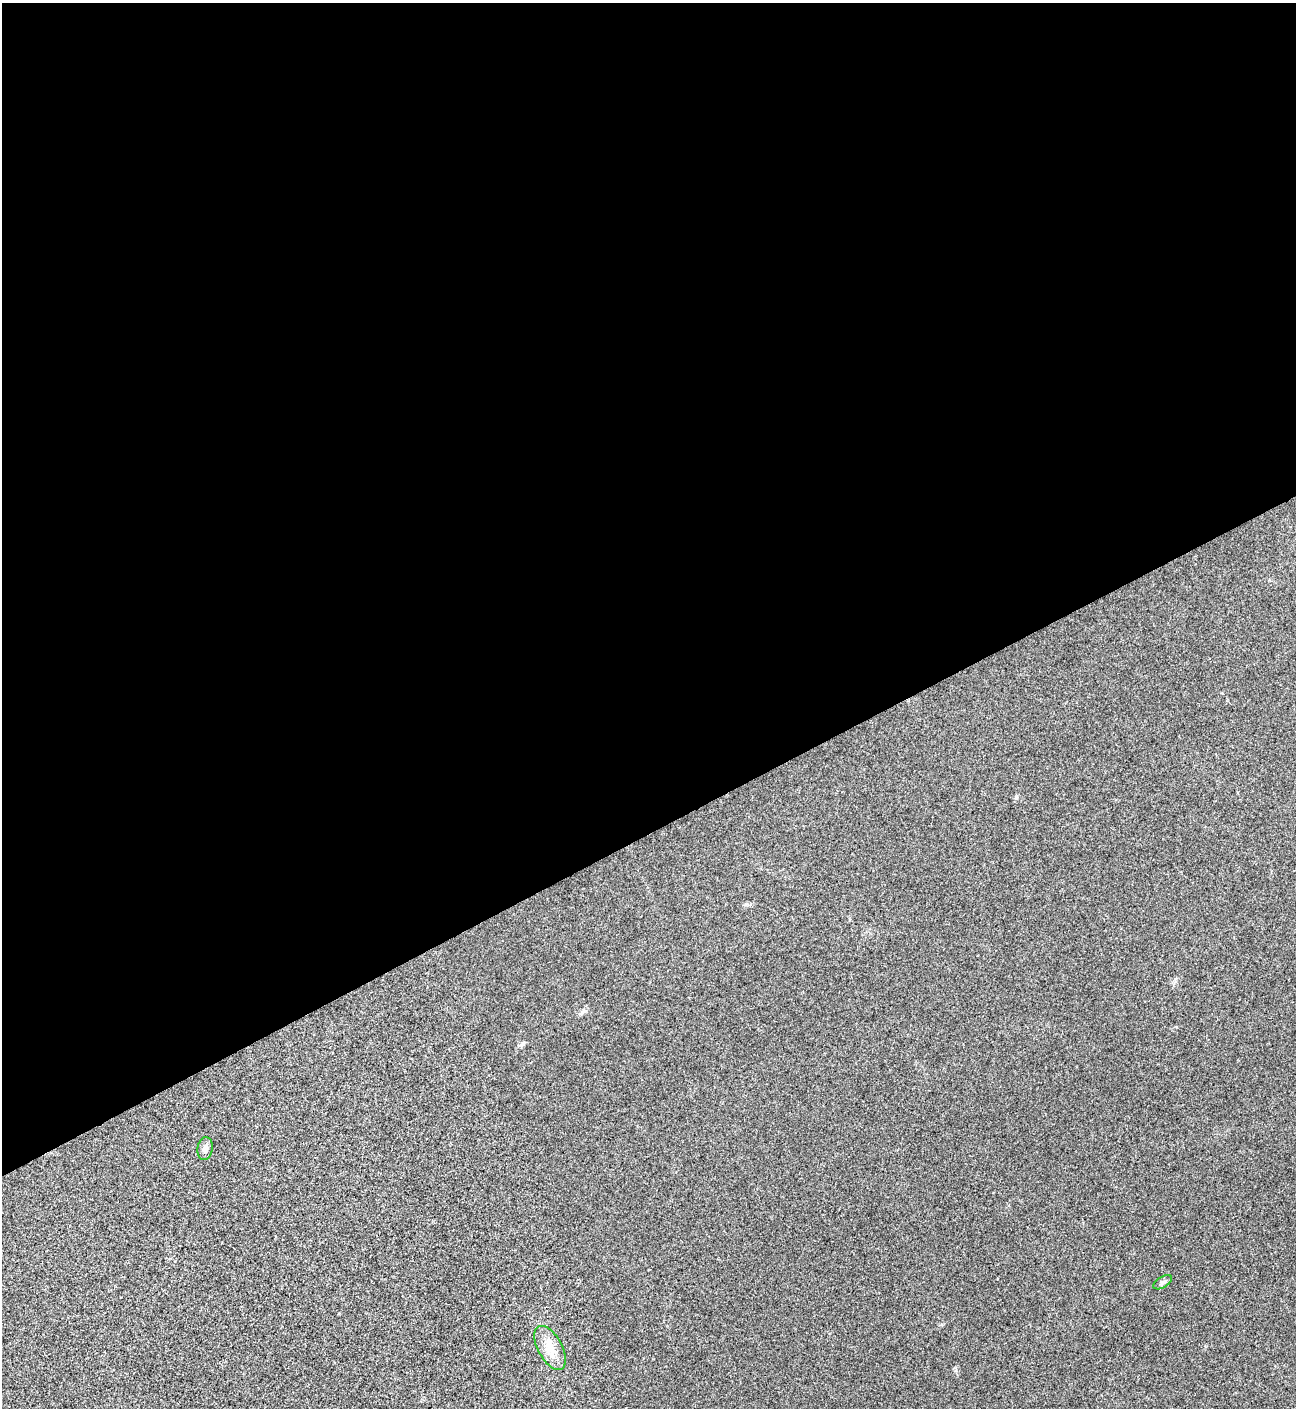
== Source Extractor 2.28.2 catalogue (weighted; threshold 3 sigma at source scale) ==
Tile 2 of 4 x 4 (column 2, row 1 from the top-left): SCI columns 1586-2879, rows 4220-5625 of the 5624 x 5637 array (HDU 1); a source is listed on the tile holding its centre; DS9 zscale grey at full resolution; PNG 1298 x 1410 px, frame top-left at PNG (2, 3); each listed source drawn as its Kron ellipse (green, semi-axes under 4 px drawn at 4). Shown black and unused: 59% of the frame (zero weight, under 3 of 4 exposures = <1% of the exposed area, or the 3 px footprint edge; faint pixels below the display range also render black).
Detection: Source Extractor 2.28.2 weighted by HDU 2 'WHT'; one run over the whole footprint, this tile lists its part. Background 0.0203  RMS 0.0056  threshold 0.0251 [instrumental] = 3 sigma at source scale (4.5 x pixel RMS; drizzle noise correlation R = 1.50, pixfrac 1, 0.05/0.05 arcsec/px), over >= 5 px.
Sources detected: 3; all 3 listed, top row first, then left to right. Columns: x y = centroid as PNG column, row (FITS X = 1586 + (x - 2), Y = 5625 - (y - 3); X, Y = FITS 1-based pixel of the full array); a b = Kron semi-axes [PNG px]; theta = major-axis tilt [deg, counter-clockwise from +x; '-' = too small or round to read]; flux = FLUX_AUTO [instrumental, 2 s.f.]
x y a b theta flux
205 1149 12 7 81 2.6
1163 1282 10 5 31 1.5
550 1348 24 12 -62 9.2